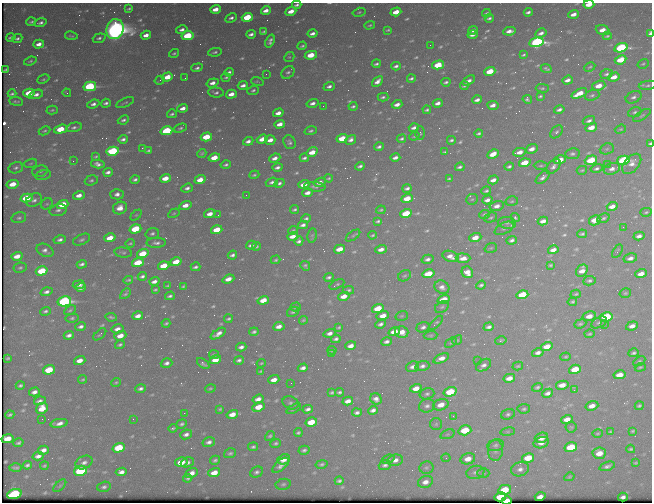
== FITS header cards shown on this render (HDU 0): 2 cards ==
NAXIS1  =                  650 / Width of table row in bytes
NAXIS2  =                  500 / Number of rows in table

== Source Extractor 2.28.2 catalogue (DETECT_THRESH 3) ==
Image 650 x 500 px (HDU 0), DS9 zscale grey, 1 PNG px = 1 image px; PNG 654 x 504 px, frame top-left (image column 1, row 500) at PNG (2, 3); each listed source drawn as its Kron ellipse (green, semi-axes under 4 px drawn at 4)
Background 441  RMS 2.2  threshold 6.54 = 3 sigma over >= 5 px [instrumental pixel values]
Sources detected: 639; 1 with non-positive FLUX_AUTO (blend fragments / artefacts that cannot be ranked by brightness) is neither listed nor drawn; of the other 638, the 500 brightest by FLUX_AUTO listed and drawn (138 fainter detections omitted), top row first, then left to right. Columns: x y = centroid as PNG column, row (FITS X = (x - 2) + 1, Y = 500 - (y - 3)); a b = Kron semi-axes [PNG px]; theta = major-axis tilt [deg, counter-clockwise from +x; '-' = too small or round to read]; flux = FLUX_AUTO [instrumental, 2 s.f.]
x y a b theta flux
589 4 5 3 - 2200
297 5 5 3 - 330
129 9 4 3 - 210
215 9 5 4 - 1700
266 10 5 3 - 1000
291 11 5 4 - 1600
359 12 6 4 15 220
396 12 5 4 - 2100
528 12 4 3 - 380
486 13 4 2 - 230
573 14 5 3 - 1000
247 17 5 4 - 7000
231 18 6 3 28 470
489 18 4 3 - 310
31 22 5 3 - 290
41 23 6 3 14 420
370 25 5 3 - 220
115 29 10 8 72 150000
182 30 6 4 14 610
388 30 4 2 - 190
473 30 5 3 - 540
603 30 7 4 -19 1700
264 31 4 3 - 210
509 31 6 4 9 780
312 33 5 3 - 630
541 33 6 3 29 600
650 33 4 3 - 580
251 34 5 3 - 530
146 35 5 3 - 1000
472 35 5 3 - 560
71 36 6 3 -11 200
188 36 6 4 12 7300
607 36 4 3 - 220
11 37 5 3 - 340
99 38 6 4 18 380
17 39 5 3 - 340
270 41 7 4 69 530
537 42 7 4 12 42000
39 44 5 4 - 980
430 45 2 2 - 230
302 46 5 3 - 240
621 48 7 4 16 26000
215 52 7 3 10 320
174 53 5 4 - 240
311 55 6 4 11 3400
523 55 4 3 - 200
289 57 5 4 - 200
621 60 6 4 25 4000
30 61 6 3 19 220
376 64 4 3 - 300
643 64 6 4 32 220
438 65 6 4 14 5000
396 66 5 3 - 430
590 67 6 3 27 200
197 68 6 3 18 410
546 69 6 3 -24 250
5 70 4 3 - 190
490 71 6 4 20 4100
229 72 5 3 - 410
288 73 7 5 47 430
266 74 2 2 - 300
606 74 6 4 18 370
167 77 5 4 - 2700
226 77 4 3 - 250
614 77 6 4 18 1600
185 78 2 2 - 240
411 78 4 3 - 310
43 79 6 3 24 210
160 80 5 3 - 290
567 80 5 3 - 720
257 81 6 4 -16 190
377 81 6 4 42 880
469 81 7 3 33 620
446 82 4 3 - 300
212 83 6 4 18 810
243 85 5 3 - 690
648 85 9 4 10 360
90 86 6 4 13 20000
329 86 6 4 20 530
464 86 4 2 - 210
599 86 7 4 18 1900
542 88 6 4 -1 240
253 90 6 4 21 300
216 92 8 5 -3 380
29 93 6 4 15 4100
67 93 4 3 - 200
579 93 8 4 25 2600
12 94 4 3 - 270
36 94 7 4 16 700
231 94 5 4 - 1300
592 95 7 5 19 340
540 96 4 3 - 260
383 97 5 3 - 340
634 97 8 5 25 530
527 99 5 4 - 340
477 100 5 3 - 610
16 101 7 3 -7 270
106 103 5 3 - 430
125 103 9 3 25 250
313 103 6 4 16 640
438 103 5 3 - 660
93 104 6 4 21 580
397 104 5 3 - 840
493 105 6 4 -9 850
323 106 2 2 - 240
353 106 4 3 - 290
183 108 5 3 - 900
52 110 6 3 15 210
427 110 4 3 - 260
559 110 5 3 - 490
635 112 7 5 20 330
278 113 5 4 - 950
172 114 5 3 - 280
642 115 10 3 33 240
123 120 6 4 23 390
589 121 6 4 18 520
280 124 5 4 - 1200
74 127 8 4 14 420
591 127 6 4 18 1800
180 128 7 4 20 320
414 128 5 3 - 550
61 129 7 4 17 4700
620 129 6 4 18 190
44 131 6 4 26 220
167 131 6 4 15 13000
311 131 6 4 16 310
556 132 7 5 49 370
420 133 6 4 -90 220
479 133 4 3 - 250
414 136 5 4 - 190
206 137 6 4 17 4700
342 138 5 4 - 3200
123 139 5 3 - 430
262 139 6 4 21 2000
401 139 5 3 - 280
270 140 5 5 - 1300
351 140 6 4 31 620
451 140 4 3 - 320
248 141 5 4 - 610
289 142 7 6 - 390
650 144 4 3 - 290
379 147 4 3 - 380
142 148 3 2 - 980
532 149 6 4 19 1000
607 149 7 5 21 280
113 151 6 4 12 15000
148 151 4 3 - 240
312 152 6 4 36 2200
445 152 4 3 - 220
519 152 6 4 14 1200
202 153 5 4 - 210
493 154 6 4 30 1800
572 154 7 5 6 410
96 156 4 2 - 190
214 157 6 4 15 2400
275 158 6 4 24 780
304 158 4 3 - 360
395 158 5 3 - 620
560 160 6 4 16 2100
591 160 6 4 17 6000
623 160 6 4 15 24000
73 161 2 2 - 210
30 163 6 4 19 190
525 163 6 4 17 3800
98 164 7 4 -12 620
607 164 2 2 - 380
632 164 12 7 49 1000
226 165 5 4 - 300
360 166 5 3 - 400
509 166 5 3 - 340
541 166 7 3 1 230
277 167 5 3 - 520
460 167 5 3 - 340
553 167 9 5 45 580
16 168 7 5 16 420
597 168 6 4 14 360
612 169 8 5 18 790
582 170 5 3 - 180
40 171 8 5 14 460
108 172 5 3 - 550
43 175 8 5 16 330
254 175 5 3 - 240
543 177 8 4 43 560
165 178 5 4 - 2300
328 178 4 2 - 210
135 179 5 3 - 380
449 179 4 3 - 210
91 180 6 5 - 310
200 180 5 4 - 1700
493 180 5 3 - 850
272 182 6 4 19 460
320 182 6 4 25 920
279 183 5 4 - 440
13 184 6 4 12 2500
304 184 5 4 - 1800
315 187 11 4 -6 420
187 188 6 4 19 530
407 188 5 3 - 440
486 191 5 3 - 280
307 193 5 4 - 840
117 194 7 5 2 710
79 195 6 4 15 1100
246 195 2 2 - 180
27 198 6 4 13 5300
407 198 6 4 17 2800
472 199 6 5 - 230
34 200 8 6 27 630
487 200 5 3 - 690
512 201 6 4 14 230
47 204 6 5 - 250
62 204 6 4 18 3700
185 205 6 4 18 1400
497 206 7 5 16 900
612 206 5 4 - 1000
120 208 7 6 - 1700
58 210 9 6 15 550
294 210 4 3 - 270
381 210 5 4 - 210
646 212 6 3 15 200
174 213 6 4 29 190
406 213 6 4 16 6100
210 214 6 4 16 1100
485 214 5 4 - 270
136 215 6 4 44 200
218 215 2 2 - 190
19 218 7 5 15 360
306 218 5 3 - 320
491 218 7 4 22 250
515 218 4 4 - 250
603 218 7 4 23 330
595 220 6 5 - 2700
378 221 4 3 - 260
543 221 5 4 - 910
507 223 9 6 -6 440
303 225 5 4 - 540
623 227 2 2 - 440
504 228 10 5 27 430
135 229 6 4 18 5900
217 230 6 4 17 3900
293 230 5 3 - 200
152 234 7 5 16 400
582 234 5 3 - 270
372 235 4 2 - 220
293 236 5 4 - 1300
312 236 7 4 81 230
353 236 8 4 36 220
639 236 6 4 15 650
475 237 6 4 19 1500
110 238 6 4 16 2600
60 240 6 4 13 500
82 240 9 5 23 380
512 240 5 4 - 430
299 241 5 4 - 470
130 243 5 3 - 200
156 243 10 5 2 570
251 245 5 4 - 600
256 246 4 3 - 250
491 248 6 4 19 200
339 249 6 4 16 2200
381 249 6 3 17 960
45 250 9 6 -26 630
553 250 5 4 - 920
617 251 7 3 60 200
123 253 8 5 -7 310
143 254 6 4 19 4200
232 255 5 3 - 440
17 256 6 4 16 1700
451 256 8 5 -20 1100
463 258 7 4 -1 1400
630 258 7 4 14 710
428 259 6 4 16 550
276 260 5 4 - 240
176 262 6 4 16 3000
138 263 6 4 16 6500
82 264 5 3 - 440
550 265 4 3 - 200
164 266 6 4 17 3400
305 266 5 3 - 290
196 267 5 3 - 360
20 268 6 5 - 300
42 271 6 4 16 6600
582 271 6 5 - 1300
467 272 6 5 - 1300
428 274 6 4 14 4200
641 274 6 4 19 1300
142 276 4 3 - 400
404 276 7 5 29 280
329 277 5 3 - 340
228 279 6 4 21 1300
128 280 5 2 - 220
154 281 5 3 - 680
589 281 6 4 10 330
337 284 8 3 27 210
79 285 6 3 7 750
481 285 5 3 - 330
168 286 3 3 - 180
183 286 4 3 - 200
442 287 7 6 - 770
81 288 5 3 - 700
155 289 4 3 - 200
348 290 6 4 4 280
46 292 6 4 17 530
625 293 6 4 16 230
125 294 6 3 45 260
576 294 5 4 - 200
522 295 6 4 16 6300
170 296 5 3 - 340
344 296 6 4 16 1500
263 300 6 4 18 2100
444 300 6 4 18 4400
64 301 7 5 12 34000
572 302 5 3 - 240
295 307 5 4 - 210
442 307 7 5 34 290
378 308 6 4 16 4200
70 310 6 3 30 220
45 311 5 4 - 320
293 312 6 4 28 290
138 316 5 4 - 930
383 316 6 4 15 1600
402 316 6 4 19 210
589 316 7 4 13 1400
111 317 6 2 -8 260
606 317 6 4 12 10000
72 318 6 4 9 290
228 319 4 3 - 250
303 320 4 3 - 200
599 322 8 5 27 410
166 323 4 3 - 250
436 323 9 3 46 220
381 324 5 3 - 470
580 324 6 4 21 260
604 324 2 2 - 510
81 326 5 4 - 520
279 326 5 4 - 940
632 326 6 4 19 930
339 327 4 2 - 220
423 327 6 5 - 480
489 327 5 3 - 470
117 329 6 4 13 900
254 332 5 4 - 350
394 332 6 4 18 2100
402 332 7 5 -16 1900
330 333 6 4 18 710
100 334 8 2 42 210
218 334 8 4 33 870
589 334 5 3 - 200
69 335 5 4 - 550
431 335 7 4 5 230
120 336 6 4 20 1700
336 339 5 4 - 440
457 340 5 4 - 190
501 340 6 3 13 210
387 342 6 4 14 530
451 343 6 4 37 210
120 345 5 4 - 270
351 346 5 4 - 960
547 346 6 4 16 2100
241 347 5 4 - 560
332 350 4 3 - 220
538 353 6 4 14 640
634 353 5 3 - 320
214 354 5 3 - 210
331 354 3 2 - 400
566 357 5 4 - 200
8 358 4 3 - 200
441 358 8 4 23 1200
80 360 6 4 18 1200
215 360 6 4 17 2000
239 360 5 3 - 400
478 361 2 2 - 390
639 361 6 4 31 230
167 363 6 4 19 560
203 363 7 4 -37 440
261 363 4 3 - 200
484 365 8 5 32 630
422 366 7 5 17 530
518 366 5 4 - 190
412 367 7 5 21 710
640 367 5 3 - 190
303 368 5 4 - 670
575 369 6 4 16 4000
49 370 6 4 17 5200
261 371 4 2 - 200
620 375 6 4 12 1600
509 378 6 4 13 1300
83 379 4 3 - 210
274 380 5 4 - 1200
116 382 5 4 - 190
291 383 2 2 - 190
20 385 4 3 - 290
562 385 6 4 12 1400
537 387 5 4 - 290
141 388 6 4 14 460
210 388 5 4 - 180
416 388 6 4 15 1400
574 390 4 3 - 200
34 392 5 4 - 690
332 392 4 3 - 260
339 392 4 3 - 300
450 392 6 4 16 6000
548 393 6 4 23 610
427 394 7 5 17 370
258 399 6 4 19 860
376 399 6 5 - 720
40 401 6 4 18 520
348 401 5 4 - 1000
291 403 8 6 -20 440
441 405 8 5 18 1700
427 406 8 6 18 540
592 406 6 4 19 1100
639 406 4 3 - 270
259 407 6 4 24 3100
42 408 6 5 - 2700
220 409 4 3 - 200
294 409 8 2 27 240
308 409 5 4 - 510
524 409 6 5 - 270
373 410 5 4 - 560
184 413 3 2 - 190
357 413 5 3 - 420
232 414 6 4 16 1500
508 414 7 5 18 360
10 415 4 3 - 260
453 416 3 3 - 240
42 419 2 2 - 280
133 419 3 2 - 280
567 419 6 4 15 1200
311 422 6 4 15 3100
59 423 9 4 9 840
182 424 5 4 - 320
436 424 6 6 - 270
571 427 5 5 - 210
173 428 4 3 - 250
465 430 6 5 - 5400
633 431 4 3 - 210
508 432 7 4 8 220
610 432 4 3 - 200
298 433 4 3 - 280
597 433 5 4 - 190
186 434 6 4 23 600
447 434 7 4 19 250
270 436 5 4 - 270
541 438 6 5 - 1400
8 439 6 4 12 2700
209 442 6 5 - 600
18 443 5 3 - 310
276 443 5 4 - 310
541 443 8 5 16 1000
496 445 8 5 11 390
253 447 5 4 - 330
571 447 6 5 - 7900
119 448 6 4 18 7100
631 449 4 3 - 240
43 450 5 4 - 900
304 450 6 4 16 380
495 450 10 7 87 610
230 453 6 5 - 300
599 453 7 5 5 1800
38 456 5 4 - 780
446 458 4 4 - 190
528 458 6 4 14 3300
284 459 6 4 22 1300
388 459 7 4 20 220
468 459 7 5 13 1500
215 460 5 3 - 320
395 460 7 5 11 770
181 462 6 4 15 2600
187 462 7 4 22 490
84 463 9 6 27 660
636 463 3 3 - 180
322 464 6 4 12 280
27 465 4 3 - 360
281 465 10 5 41 750
385 465 6 5 - 420
44 466 4 3 - 210
607 466 8 4 18 460
16 468 6 3 2 290
426 468 7 6 - 300
520 469 9 7 17 790
80 471 6 5 - 15000
121 472 5 4 - 840
257 472 7 5 27 420
475 472 9 6 11 520
191 473 6 4 28 1100
214 473 6 4 16 1900
483 473 6 5 - 230
569 477 5 3 - 200
188 478 4 3 - 290
339 481 4 3 - 320
425 482 7 5 19 1000
283 484 8 5 11 320
60 486 8 3 45 190
104 487 7 5 16 400
505 490 6 5 - 4100
14 494 7 5 17 17000
500 497 6 4 13 4100
540 497 5 4 - 1100
623 497 5 3 - 450
506 501 5 4 - 1800
At the frame edge (FLAGS 8, measured only in part): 5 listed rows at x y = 589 4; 297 5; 650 33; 650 144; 506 501
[138 fainter detections neither listed nor drawn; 1 non-positive-flux detection neither listed nor drawn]